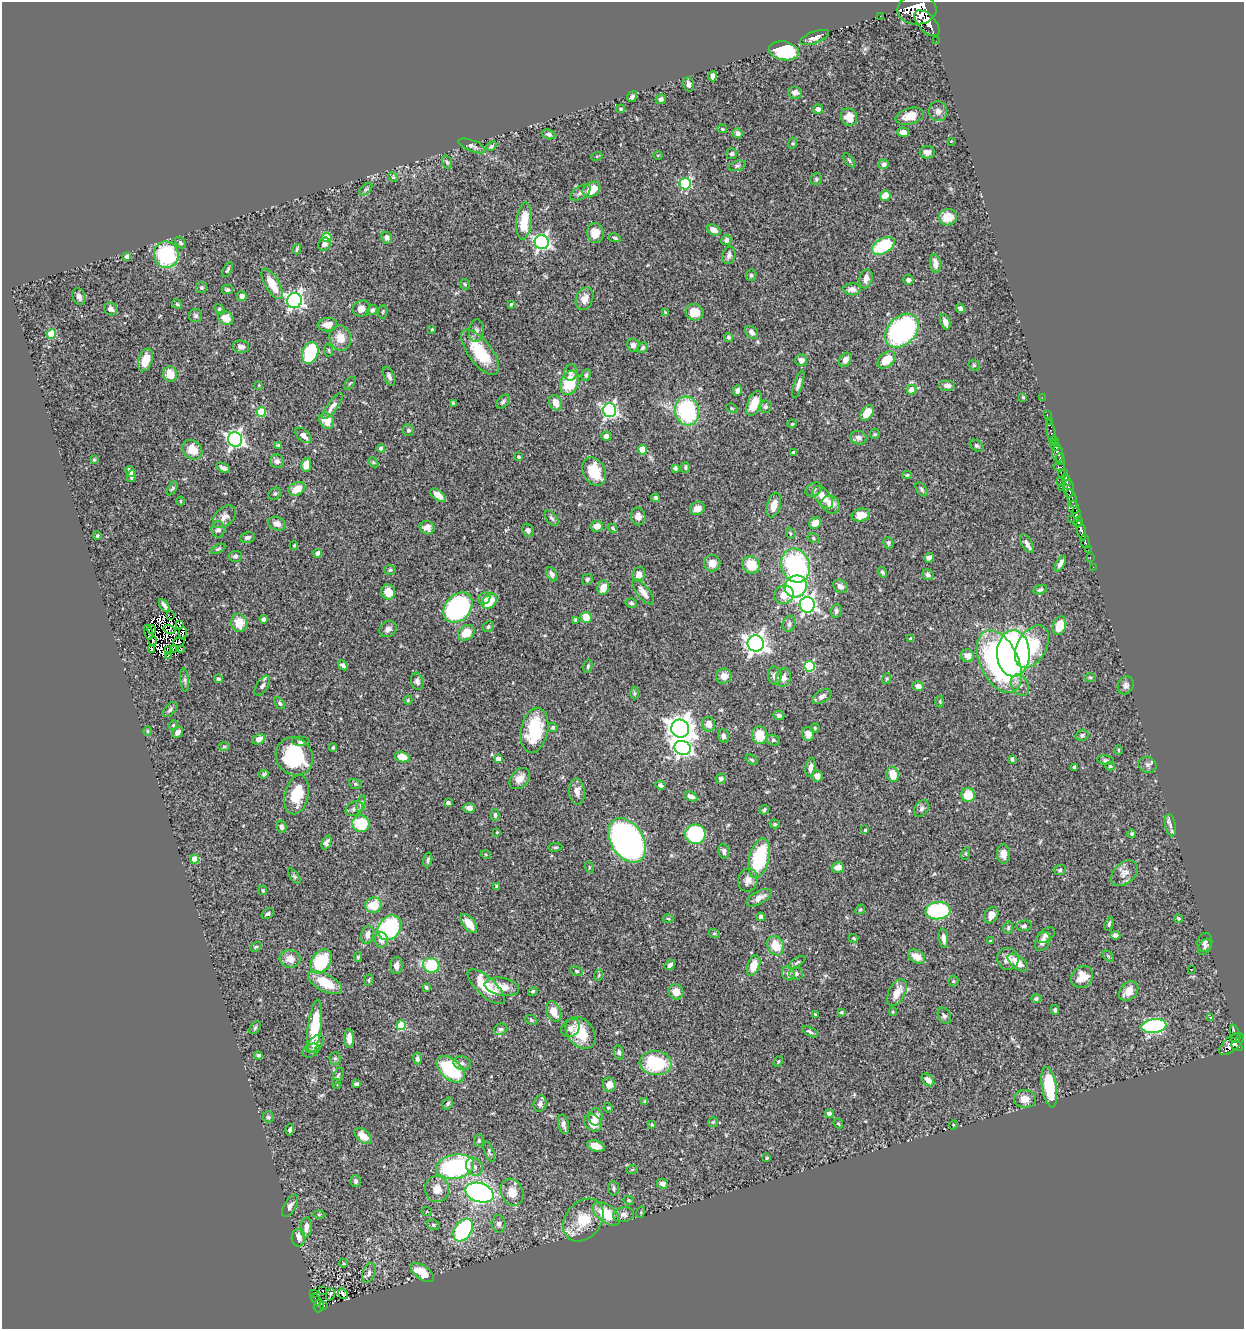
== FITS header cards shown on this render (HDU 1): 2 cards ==
NAXIS1  =                 1242
NAXIS2  =                 1327

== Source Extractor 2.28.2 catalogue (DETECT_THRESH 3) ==
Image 1242 x 1327 px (HDU 1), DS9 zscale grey, 1 PNG px = 1 image px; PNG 1246 x 1331 px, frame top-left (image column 1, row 1327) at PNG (2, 2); each listed source drawn as its Kron ellipse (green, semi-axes under 4 px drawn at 4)
Background 0.569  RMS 0.021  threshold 0.0629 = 3 sigma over >= 5 px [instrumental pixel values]
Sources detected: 505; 4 with non-positive FLUX_AUTO (blend fragments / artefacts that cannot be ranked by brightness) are neither listed nor drawn; of the other 501, the 500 brightest by FLUX_AUTO listed and drawn (1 fainter detections omitted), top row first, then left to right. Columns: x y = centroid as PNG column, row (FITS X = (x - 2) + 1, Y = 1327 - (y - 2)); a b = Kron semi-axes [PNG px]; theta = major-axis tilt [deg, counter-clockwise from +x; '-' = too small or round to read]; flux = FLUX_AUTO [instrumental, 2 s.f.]
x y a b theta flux
917 10 19 15 2 4300
880 16 2 2 - 6.3
927 23 16 8 -47 1700
814 37 15 6 20 10
936 41 2 2 - 4.4
784 51 15 9 -9 79
713 76 5 4 - 5.4
689 84 7 5 -75 5.5
795 92 7 6 - 7.5
632 97 6 4 57 4.1
661 99 5 5 - 4
621 109 4 4 - 1.9
818 109 5 4 - 5.4
938 111 10 9 - 7.2
910 116 14 8 15 15
849 117 9 7 -63 20
722 129 5 4 - 1.8
903 132 6 4 -17 7.3
738 133 5 4 - 5.8
549 134 7 4 -21 3.6
951 141 3 2 - 1.2
793 143 5 4 - 1.7
472 146 14 5 -21 5
491 146 5 4 - 2
927 152 7 6 - 7.4
732 154 5 5 - 3
658 155 5 3 - 1.2
597 156 5 3 - 1.3
849 160 8 4 -55 2.3
447 162 7 5 -72 2.4
884 164 5 4 - 5
737 166 9 5 14 2.8
393 177 5 4 - 1.8
816 179 6 5 - 2.4
685 184 5 5 - 140
366 189 7 4 40 2.7
591 189 9 7 32 22
580 193 11 6 32 4.8
885 196 5 5 - 14
948 217 9 8 - 21
524 221 19 7 85 40
714 230 7 5 -28 9.1
595 233 10 8 -83 17
327 237 5 4 - 53
387 238 6 5 - 5.1
615 238 6 4 -12 2.4
726 240 5 4 - 4.7
542 242 7 7 - 330
181 243 6 4 -48 2.5
324 244 7 6 - 6.2
883 246 12 7 30 74
297 249 5 3 - 2.1
166 255 13 12 - 110
729 255 9 6 76 4.8
127 256 4 4 - 5
935 263 9 5 -80 11
228 270 8 3 63 2.1
751 275 6 5 - 2.9
866 279 10 6 76 8.4
908 280 5 5 - 3.7
272 284 17 7 -60 28
465 284 6 4 -46 1.8
201 288 5 5 - 2.6
852 289 9 6 2 8.2
227 290 5 4 - 2.7
79 296 8 6 -65 5.4
242 296 5 5 - 6.1
585 299 12 8 67 11
294 300 7 7 - 420
177 304 5 4 - 2.1
511 304 3 3 - 1.5
960 308 5 4 - 3.4
111 309 7 6 - 5.6
219 309 5 4 - 2.6
361 309 9 7 29 9.8
372 310 5 4 - 3.7
383 312 6 3 82 1.6
695 312 9 8 - 25
666 313 4 3 - 1.8
196 316 6 6 - 3.5
226 318 8 6 -33 19
945 322 8 5 -70 7.4
327 325 10 6 6 12
432 329 4 4 - 1.6
476 330 11 7 82 6
902 331 19 13 46 260
752 332 7 5 -46 5.8
51 334 5 4 - 59
729 337 5 4 - 2.2
340 338 13 10 -74 19
633 345 7 6 - 6.5
241 347 8 6 -10 5
643 348 6 4 47 2.6
329 350 6 3 -81 1.4
480 352 27 11 -53 59
310 353 11 7 71 89
145 360 12 7 70 25
801 360 6 5 - 7.6
845 360 7 5 58 8.1
887 360 10 7 41 23
974 365 6 5 - 1.9
571 372 8 6 74 4.4
170 374 8 7 - 21
586 375 6 4 74 2.6
389 376 10 5 -70 4.4
350 383 7 3 53 1.8
569 383 12 9 67 52
798 384 14 4 73 5.8
259 385 4 2 - 1.1
947 385 8 5 0 5.8
911 390 5 5 - 13
737 391 5 4 - 4.7
1023 397 3 3 - 1.5
1042 397 2 2 - 8.6
503 402 8 5 47 3.3
556 403 8 6 -61 14
754 403 13 6 69 31
453 404 4 3 - 2.2
332 406 16 5 54 7.7
765 407 6 6 - 3.3
732 408 6 4 -23 1.7
610 410 7 6 - 320
687 411 14 12 -74 130
261 412 5 4 - 54
867 413 9 5 57 20
1047 415 3 2 - 12
327 421 8 6 -51 26
1049 421 2 2 - 7.3
792 424 4 4 - 1.6
408 430 6 5 - 3.2
1051 433 13 3 -80 58
875 434 5 5 - 1.7
304 435 10 5 -40 7.1
606 436 5 4 - 6
858 438 8 6 -17 5.5
235 439 7 7 - 410
1054 441 4 3 - 130
278 445 3 3 - 2
1055 445 6 4 -72 390
977 446 7 5 -31 2.8
381 448 4 4 - 4.6
192 450 11 9 -43 26
642 450 5 4 - 23
794 452 3 3 - 2.3
1058 454 8 5 -84 260
518 457 3 3 - 2.1
1060 459 6 3 -69 190
94 460 4 4 - 1.8
277 461 7 6 - 6.1
373 462 6 4 -44 1.9
306 465 7 5 80 17
685 467 5 4 - 2.3
1059 467 6 3 -14 110
223 468 7 4 -28 4.7
675 468 4 3 - 2.7
130 471 6 4 -61 6.7
594 471 15 11 -61 42
1063 474 5 4 - 160
907 475 5 3 - 2
132 476 6 4 77 4.8
1066 480 6 3 -70 240
1060 482 2 2 - 8
1061 487 2 2 - 44
172 488 8 4 57 2
297 489 9 6 27 19
814 489 9 6 32 4.3
921 489 8 5 -56 2.9
1069 489 9 5 -86 200
275 494 7 5 41 2.3
438 495 9 5 -38 12
823 497 13 7 -51 17
656 498 4 3 - 2.9
1072 498 10 3 -69 130
181 501 4 3 - 1.3
831 504 10 8 -42 14
774 505 12 6 74 15
1073 507 7 5 -65 450
697 508 7 6 - 12
1076 513 5 3 - 170
861 515 9 6 12 19
638 516 9 7 -80 8.3
224 517 13 9 44 9.3
552 518 9 5 -52 3.2
1071 519 2 2 - 12
1078 522 6 4 72 260
815 523 6 5 - 16
277 524 9 6 -21 8.3
597 526 6 5 - 9.7
427 528 7 6 - 7.1
613 528 5 4 - 1.6
218 529 8 6 -86 4.3
528 530 7 5 -67 3.9
1081 530 10 3 -76 490
790 533 6 3 -72 1.6
97 536 4 3 - 1.6
247 538 7 5 13 4.9
813 538 6 4 -29 2.3
1085 541 7 3 -75 100
888 543 6 5 - 3.1
1027 543 10 5 -61 6.1
294 545 4 4 - 1.3
218 549 8 4 25 2.3
1088 550 2 2 - 4.7
318 553 4 4 - 9.8
235 556 7 5 4 3.4
1090 557 3 2 - 18
929 558 5 4 - 6.7
712 563 8 8 - 13
1060 563 8 4 60 5.4
751 565 9 8 - 32
796 566 17 14 -70 180
1093 567 2 2 - 3.8
390 570 6 4 4 2.1
882 572 6 4 -57 2.7
552 574 8 5 -59 5.7
639 574 7 6 - 9.3
928 575 6 5 - 4.1
587 579 6 5 - 2.4
796 586 11 10 - 170
840 586 8 6 -33 5.8
603 588 7 6 - 18
1040 590 7 4 19 2.9
388 592 7 7 - 13
643 592 16 6 -52 9.3
784 595 10 9 - 20
484 598 6 5 - 4.2
489 601 9 6 47 34
631 603 6 4 -12 2.7
164 605 7 3 -56 4.9
807 605 8 7 - 380
458 608 17 12 48 270
836 611 7 5 84 3.5
170 616 2 2 - 2.1
586 617 5 5 - 22
264 619 4 4 - 4.3
575 620 4 3 - 2.7
239 623 9 8 - 26
180 624 3 3 - 0.3
789 624 8 6 75 3.9
1059 626 10 6 70 24
488 627 6 5 - 2.2
169 629 6 2 -16 0.26
388 629 9 7 28 6.6
152 630 4 2 - 1.7
148 632 7 2 -77 1.1
183 633 6 2 88 0.13
466 633 9 7 38 24
911 639 4 4 - 3.3
153 640 5 2 - 0.66
179 642 6 3 7 0.12
756 644 8 8 - 820
1032 647 23 14 60 66
174 649 4 2 - 0.59
181 649 3 2 - 0.86
151 650 3 3 - 4.7
169 650 3 2 - 0.94
1013 653 23 16 -89 610
169 655 2 2 - 0.66
968 656 6 6 - 12
999 661 33 19 -65 260
343 665 5 4 - 3.9
588 666 7 4 80 2.1
809 666 5 5 - 100
724 676 8 7 - 11
775 676 9 6 -80 6.1
1090 677 6 4 -1 1.9
783 678 9 7 76 8.7
218 679 4 4 - 2.6
887 679 6 3 71 1.7
185 680 12 4 -84 3
417 681 8 6 -75 5
1020 685 11 8 -59 8.1
1126 685 9 7 65 5.3
262 686 11 6 56 4.6
918 686 6 5 - 6.7
634 693 6 4 -90 2
822 696 10 6 31 5.5
408 700 4 4 - 1.9
940 702 6 3 -90 1.4
280 703 7 4 -53 2.5
170 709 9 5 46 3.5
779 715 5 4 - 3.8
709 724 7 6 - 10
173 725 5 4 - 1.7
553 727 5 4 - 2
680 728 9 9 - 1600
815 728 5 4 - 1.6
534 730 23 13 79 74
147 731 5 3 - 1.5
178 732 6 4 49 5.3
808 734 7 6 - 11
760 735 9 7 -83 29
1082 735 6 5 - 3.7
723 736 6 5 - 4.9
259 739 7 5 28 13
773 740 7 5 -14 2.9
300 742 9 5 0 3.7
224 746 6 4 1 1.7
333 748 4 3 - 2
683 748 8 7 - 360
1118 750 5 3 - 1.5
294 756 20 18 -47 87
402 757 7 5 -18 19
498 759 4 4 - 12
1012 759 3 3 - 3.5
752 760 7 3 -36 1.9
1106 760 8 4 -10 2.9
1147 765 9 8 - 4.9
1110 766 5 4 - 2.1
810 767 10 5 80 6.4
1075 767 4 3 - 5
264 774 5 4 - 2.6
893 774 8 6 -78 23
817 776 5 5 - 9.4
520 779 12 8 48 13
721 779 5 5 - 3.3
355 784 6 5 - 2.3
660 785 5 4 - 3.7
577 792 13 8 -85 9.9
297 795 20 12 77 39
968 795 7 7 - 31
691 796 7 4 -24 8.3
448 803 4 4 - 5.2
361 804 9 4 76 3.2
354 808 9 6 30 5.1
469 808 6 5 - 6.2
922 808 9 6 56 4.4
764 810 5 4 - 2
495 815 5 3 - 2.8
361 824 9 8 - 51
775 824 5 4 - 2
1170 825 11 5 -78 5.4
281 827 6 5 - 4.7
865 830 4 4 - 1.6
497 832 4 3 - 0.96
695 834 10 10 - 130
1132 834 4 4 - 2
627 840 24 16 -56 800
326 843 7 4 66 4.8
555 847 7 3 8 1.6
724 851 7 5 -86 4
965 854 6 4 73 2.1
1003 854 9 6 -90 12
486 855 5 3 - 1.3
759 858 20 10 76 100
194 859 4 4 - 36
428 860 7 4 78 2.6
589 867 6 3 -74 1.5
838 867 6 5 - 9.1
1060 870 6 5 - 2.6
1124 873 15 10 40 11
294 876 9 4 -54 2.4
748 880 11 9 79 11
497 886 4 3 - 3.7
263 890 5 3 - 1.4
759 898 14 6 29 10
373 905 8 7 - 28
860 909 5 4 - 2
938 911 13 8 6 160
268 914 7 4 32 3.1
991 915 9 6 60 11
761 917 4 4 - 11
1178 918 4 4 - 1.8
668 919 5 3 - 1.2
469 923 11 6 -52 16
1109 924 7 3 73 2.6
1024 926 7 5 7 3.1
389 928 13 10 52 140
1008 928 6 4 76 2.3
714 933 5 3 - 1.6
368 934 9 6 77 7.4
1046 935 11 6 35 6
1115 935 5 4 - 5.3
854 938 5 4 - 2.1
943 938 10 4 -82 7.8
381 940 8 6 -83 7.5
990 941 3 2 - 0.99
1043 942 10 7 61 6.9
1205 942 9 7 73 4.5
776 946 10 8 -61 26
256 947 6 4 29 1.8
1205 947 9 6 59 3.8
917 956 9 6 -30 17
1108 956 6 4 -45 2
358 957 4 4 - 2
290 959 10 8 -7 12
1008 959 11 11 - 11
321 962 13 9 56 66
797 962 9 4 34 2.9
1018 962 12 6 -39 19
396 965 8 6 86 8
431 965 8 7 - 69
670 965 6 4 38 3.6
754 965 11 6 71 21
1191 969 2 2 - 0.69
577 971 6 4 -27 2.2
788 973 7 6 - 4.4
796 974 7 6 - 4.9
599 975 6 3 71 1.6
1082 977 12 10 43 25
369 980 6 4 71 1.9
953 981 5 5 - 2.2
325 983 18 8 -27 35
426 987 4 3 - 2.3
486 987 24 9 -42 43
502 987 17 9 -10 17
533 991 5 4 - 2.4
1129 991 11 8 47 19
676 992 8 7 - 13
897 993 14 8 60 18
1036 999 5 4 - 3.1
1055 1010 5 4 - 3
554 1011 11 7 -66 17
841 1012 4 3 - 1.6
893 1012 4 3 - 1.4
815 1014 3 2 - 1.1
944 1016 8 6 -63 3.7
1210 1017 3 2 - 0.99
531 1020 6 4 -24 2.1
401 1025 5 4 - 70
315 1026 26 7 83 52
1154 1026 12 7 6 170
255 1028 7 4 54 2.3
571 1028 10 8 43 6.4
501 1029 7 5 21 3.7
810 1032 8 4 -29 3.2
1234 1032 7 3 -80 75
581 1033 18 12 -51 35
1236 1038 5 4 - 63
349 1039 9 5 -86 9
315 1044 11 6 46 7.9
1231 1044 15 7 40 380
1237 1046 6 5 - 210
311 1051 9 6 28 4.6
619 1053 7 5 -77 3
258 1055 4 4 - 2.6
335 1058 6 5 - 2.8
417 1059 6 4 -85 3.5
778 1062 6 3 59 1.5
462 1063 9 7 -12 4.2
656 1063 16 12 -7 81
451 1069 16 10 -41 110
338 1076 9 4 62 3
928 1080 7 5 -46 7.8
337 1084 5 3 - 1.2
357 1084 4 4 - 3.3
609 1085 7 6 - 12
1049 1087 20 7 -80 69
1025 1099 11 9 -4 12
645 1101 4 3 - 2.1
448 1103 6 5 - 2.6
540 1104 8 6 75 4.8
608 1108 5 4 - 1.7
829 1114 4 4 - 7.3
268 1117 5 5 - 2.5
596 1117 8 7 - 12
713 1122 5 5 - 2
593 1123 10 7 -40 17
838 1123 5 4 - 1.6
563 1124 10 5 -77 5.6
652 1124 4 3 - 1.8
953 1125 4 3 - 1.1
290 1130 6 4 75 3.2
363 1136 10 6 -42 17
479 1140 6 5 - 2.2
596 1146 9 5 -18 15
489 1151 10 4 -71 2.8
767 1158 4 4 - 1.8
455 1167 19 12 10 190
474 1167 9 8 - 7
632 1170 6 4 20 1.5
356 1181 6 5 - 3.4
662 1184 6 4 -30 5.3
614 1188 7 5 -85 3.4
437 1189 13 12 - 18
512 1192 14 11 -67 20
480 1193 14 9 -17 350
629 1200 5 4 - 1.5
290 1206 12 6 61 5.5
427 1212 5 3 - 1.4
641 1212 5 3 - 1.4
319 1214 6 4 0 2
606 1214 16 8 -37 39
623 1215 10 7 11 7.1
583 1220 23 18 51 45
499 1224 8 7 - 5.1
433 1225 6 5 - 2.4
306 1227 10 5 86 7.9
463 1230 12 8 57 160
298 1238 9 7 89 9.8
343 1263 4 3 - 1.2
422 1272 13 6 -36 28
369 1273 10 6 72 5.1
323 1290 2 2 - 1.1
314 1294 3 2 - 4
330 1294 6 3 71 2.4
343 1294 6 3 -54 1.4
316 1299 6 3 -67 35
319 1306 6 5 - 56
324 1306 3 3 - 8.4
At the frame edge (FLAGS 8, measured only in part): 1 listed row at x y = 917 10
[1 fainter detection neither listed nor drawn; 4 non-positive-flux detections neither listed nor drawn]